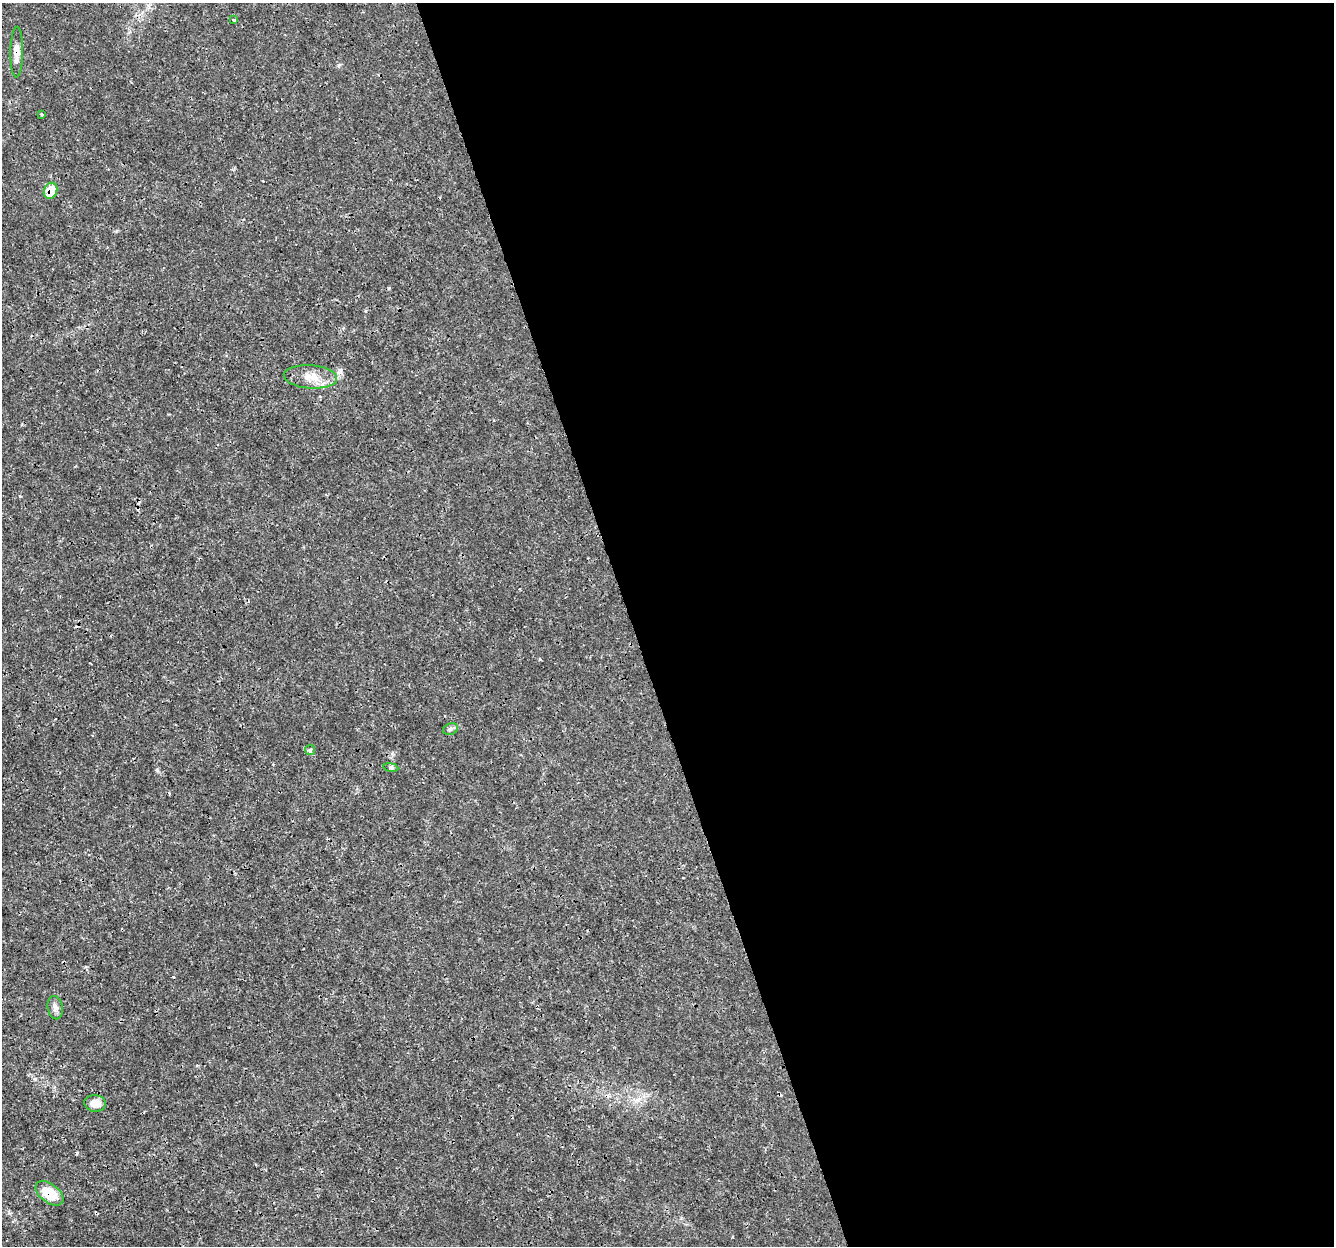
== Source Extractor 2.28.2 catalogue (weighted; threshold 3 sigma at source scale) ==
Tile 8 of 4 x 4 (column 4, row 2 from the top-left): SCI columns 3997-5328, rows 2550-3793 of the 5331 x 5145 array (HDU 1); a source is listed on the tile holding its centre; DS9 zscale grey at full resolution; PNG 1336 x 1248 px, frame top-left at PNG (2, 3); each listed source drawn as its Kron ellipse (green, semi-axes under 4 px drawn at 4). Shown black and unused: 53% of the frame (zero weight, under 3 of 4 exposures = <1% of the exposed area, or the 3 px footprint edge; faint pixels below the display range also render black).
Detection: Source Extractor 2.28.2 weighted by HDU 2 'WHT'; one run over the whole footprint, this tile lists its part. Background 0.0019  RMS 8.0e-04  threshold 0.00358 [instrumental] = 3 sigma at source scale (4.5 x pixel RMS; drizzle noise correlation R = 1.50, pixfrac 1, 0.0396/0.0396 arcsec/px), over >= 5 px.
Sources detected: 14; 3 cosmic-ray / hot-pixel residue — neither listed nor drawn; the other 11 listed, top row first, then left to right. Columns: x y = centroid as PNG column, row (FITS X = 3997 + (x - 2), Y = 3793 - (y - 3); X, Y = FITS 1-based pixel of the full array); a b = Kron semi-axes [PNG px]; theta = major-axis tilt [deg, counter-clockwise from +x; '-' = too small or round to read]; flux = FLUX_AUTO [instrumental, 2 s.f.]
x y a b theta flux
234 20 4 3 - 0.18
17 52 25 6 89 0.74
42 114 3 3 - 0.12
50 191 8 6 70 1.5
310 377 26 11 -4 1.3
450 729 7 5 23 0.19
310 750 5 5 - 0.13
391 767 7 4 -9 0.13
55 1008 12 7 -79 0.34
95 1103 11 8 -6 0.8
49 1193 16 9 -37 2
Overlapping masked pixels (flux is a lower limit): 3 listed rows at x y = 17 52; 50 191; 49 1193
Unlisted compact peaks at least as high as the median listed source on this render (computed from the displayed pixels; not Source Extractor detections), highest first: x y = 157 770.